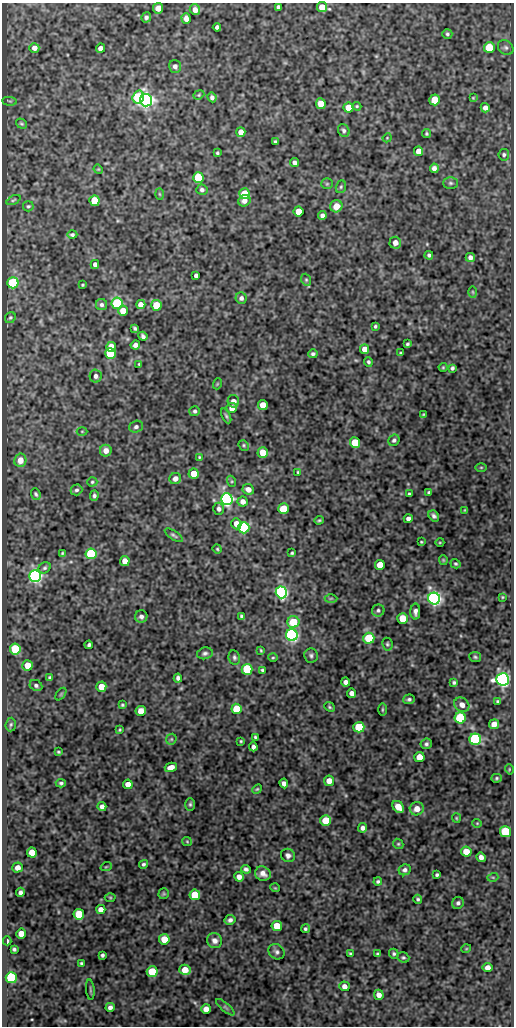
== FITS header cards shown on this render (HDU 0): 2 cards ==
NAXIS1  =                  512
NAXIS2  =                 1024

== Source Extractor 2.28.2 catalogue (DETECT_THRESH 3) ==
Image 512 x 1024 px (HDU 0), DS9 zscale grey, 1 PNG px = 1 image px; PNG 516 x 1028 px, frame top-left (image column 1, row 1024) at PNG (2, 3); each listed source drawn as its Kron ellipse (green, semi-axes under 4 px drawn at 4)
Background 85.1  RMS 0.51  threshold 1.53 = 3 sigma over >= 5 px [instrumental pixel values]
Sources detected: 255; all 255 listed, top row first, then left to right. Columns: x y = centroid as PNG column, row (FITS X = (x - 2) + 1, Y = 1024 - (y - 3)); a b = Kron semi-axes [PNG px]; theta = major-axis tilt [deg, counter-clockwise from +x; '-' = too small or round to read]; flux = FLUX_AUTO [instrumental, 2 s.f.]
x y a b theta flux
278 7 4 4 - 94
322 7 5 5 - 620
158 8 5 5 - 300
195 10 5 5 - 230
146 17 5 4 - 94
186 18 5 4 - 210
217 27 4 4 - 99
447 34 5 4 - 58
489 47 5 5 - 1200
34 48 5 4 - 190
100 48 4 4 - 160
506 48 8 6 -43 94
175 66 6 6 - 130
199 95 6 4 22 42
138 97 6 5 - 2200
212 97 5 4 - 99
473 98 4 3 - 32
146 100 6 6 - 16000
435 100 5 5 - 820
10 101 7 3 -5 37
321 104 5 5 - 400
357 106 5 4 - 38
349 108 5 5 - 570
485 108 5 4 - 160
21 124 6 4 -35 55
344 131 7 5 -63 84
241 132 5 4 - 220
426 134 4 4 - 48
387 138 4 3 - 28
275 142 4 3 - 73
418 151 5 4 - 320
217 153 3 3 - 47
504 155 5 5 - 69
295 163 4 4 - 110
434 168 5 4 - 130
98 169 5 4 - 30
198 178 5 5 - 1800
450 183 7 5 -1 72
327 184 5 5 - 48
341 187 6 5 - 57
202 190 5 5 - 92
159 194 6 4 -88 37
245 194 5 5 - 1100
13 200 7 3 27 44
94 201 5 5 - 1200
244 201 6 5 - 180
28 206 5 5 - 53
336 206 6 6 - 430
298 211 5 5 - 520
322 215 4 4 - 110
72 235 5 4 - 63
395 243 6 6 - 200
429 255 4 4 - 70
470 257 4 4 - 130
95 264 4 4 - 140
196 275 4 4 - 98
306 280 6 4 -69 51
13 283 5 5 - 3700
83 285 3 2 - 36
473 292 6 4 -88 38
241 298 5 5 - 110
117 303 5 5 - 3500
141 304 4 4 - 260
101 305 5 5 - 85
156 305 5 5 - 1100
123 311 5 5 - 580
10 318 6 5 - 52
375 326 3 3 - 49
135 328 4 3 - 60
143 336 5 4 - 88
407 344 4 3 - 53
135 345 5 4 - 140
111 347 5 5 - 470
365 349 5 4 - 270
110 353 5 5 - 1700
401 353 3 2 - 36
313 354 5 4 - 73
368 362 5 4 - 61
139 364 3 3 - 31
443 367 4 4 - 35
452 368 4 3 - 64
96 376 6 6 - 100
217 384 5 3 - 30
233 401 6 6 - 190
263 405 5 5 - 400
232 408 5 5 - 300
195 411 5 5 - 76
423 414 3 2 - 35
226 416 8 4 -65 61
136 427 7 6 - 99
82 431 5 3 - 31
394 440 6 5 - 77
355 443 5 5 - 890
244 445 6 4 -48 48
106 451 6 6 - 260
263 452 5 5 - 490
199 457 3 3 - 31
20 460 7 6 - 380
481 467 5 3 - 37
298 472 3 3 - 41
194 474 5 5 - 490
175 478 6 5 - 190
231 481 5 3 - 42
92 482 5 4 - 49
248 489 6 5 - 240
76 490 6 5 - 84
429 492 4 3 - 66
36 494 6 4 -68 64
409 494 3 3 - 44
94 496 5 4 - 76
227 499 6 5 - 9800
243 501 5 5 - 220
219 509 6 5 - 110
284 509 5 5 - 800
465 510 4 3 - 32
434 516 6 4 -53 92
408 519 4 4 - 130
319 520 4 3 - 42
236 524 5 5 - 290
244 528 6 5 - 5200
174 535 10 4 -33 72
421 542 3 2 - 31
440 542 4 3 - 28
217 549 5 4 - 43
62 553 3 2 - 39
292 553 4 3 - 46
91 554 5 5 - 3100
443 560 5 4 - 37
125 561 5 5 - 330
456 564 5 4 - 49
380 565 5 5 - 670
45 568 6 5 - 65
35 576 6 6 - 10000
281 592 6 5 - 11000
502 597 3 3 - 33
331 598 6 4 1 48
434 598 6 6 - 13000
378 610 6 6 - 74
415 612 8 5 90 140
241 616 4 3 - 60
141 617 6 6 - 110
402 618 5 5 - 840
293 622 6 6 - 980
292 635 6 5 - 10000
369 638 5 5 - 1600
387 644 6 5 - 56
89 645 4 3 - 74
15 649 5 5 - 2100
261 650 4 3 - 37
205 653 8 6 13 91
311 655 7 6 - 87
234 657 7 5 -78 80
475 657 6 5 - 53
273 658 5 3 - 37
28 665 5 5 - 470
247 669 5 5 - 2900
262 670 4 4 - 56
50 678 4 4 - 74
178 678 4 4 - 100
503 679 6 6 - 12000
346 682 4 4 - 150
454 682 4 3 - 58
36 685 6 5 - 80
101 687 5 5 - 500
352 693 5 4 - 200
61 694 7 3 54 39
409 699 5 5 - 75
498 701 3 3 - 52
122 705 3 3 - 46
462 705 8 6 -44 200
329 707 5 4 - 52
236 709 5 5 - 1100
382 709 6 3 90 42
141 711 5 5 - 340
460 718 5 5 - 3200
11 724 7 5 87 60
494 724 5 4 - 270
359 727 5 5 - 1600
120 730 3 3 - 34
255 737 4 3 - 49
171 739 6 5 - 51
475 739 6 5 - 6000
241 741 3 3 - 39
426 744 6 5 - 77
253 747 4 4 - 110
58 752 4 3 - 41
419 757 5 5 - 440
171 767 6 4 14 260
509 769 5 3 - 27
496 778 5 4 - 48
329 781 5 5 - 300
61 783 5 4 - 62
284 783 5 4 - 150
128 784 5 4 - 300
257 789 5 4 - 42
190 804 6 5 - 61
102 806 4 4 - 150
398 807 6 5 - 500
417 809 7 6 - 290
456 818 5 4 - 38
326 821 5 5 - 1100
477 823 4 4 - 32
362 828 5 4 - 130
505 832 5 5 - 2100
187 841 5 4 - 34
398 844 5 4 - 48
466 852 5 5 - 550
32 853 5 5 - 590
288 855 7 6 - 130
481 857 5 4 - 160
143 864 4 4 - 62
106 867 5 3 - 34
17 868 5 5 - 230
246 869 5 4 - 90
405 870 6 5 - 100
263 874 8 7 - 190
437 875 4 3 - 56
239 877 5 5 - 200
493 877 5 3 - 35
378 881 4 4 - 64
275 888 5 3 - 28
20 892 4 4 - 100
164 894 6 5 - 53
195 895 5 5 - 1000
110 897 5 3 - 33
418 899 4 4 - 58
458 903 6 5 - 86
101 909 4 4 - 270
79 914 5 5 - 960
230 920 6 5 - 100
277 926 5 5 - 770
305 929 4 4 - 60
21 933 5 5 - 440
164 939 5 5 - 720
7 941 4 3 - 71
215 941 8 7 - 160
14 949 4 4 - 63
466 949 5 3 - 28
277 952 8 7 - 110
350 954 4 3 - 51
378 954 4 3 - 62
394 954 5 4 - 60
102 955 4 4 - 69
403 957 6 5 - 56
81 963 3 3 - 49
487 968 5 4 - 210
185 970 5 5 - 550
152 972 5 5 - 1500
11 978 5 5 - 3800
344 986 5 4 - 170
90 990 10 3 -85 54
379 995 5 5 - 210
110 1007 4 4 - 120
225 1007 11 4 -40 72
206 1009 5 5 - 350